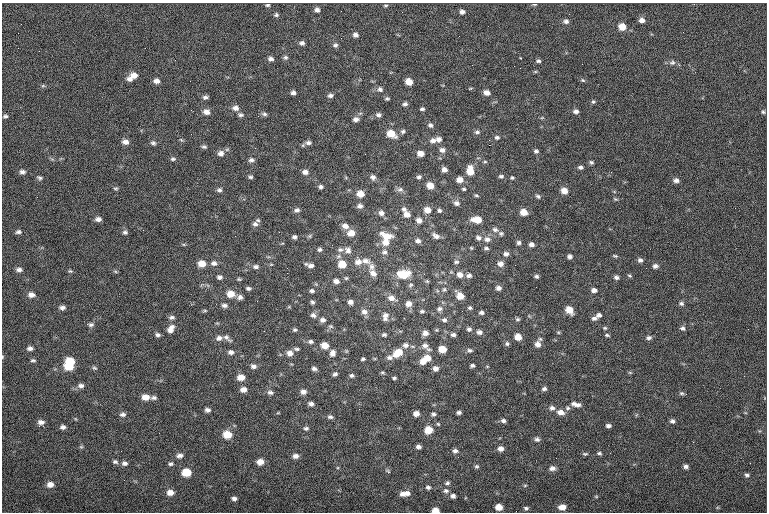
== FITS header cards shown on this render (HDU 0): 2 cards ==
NAXIS1  =                  765
NAXIS2  =                  510

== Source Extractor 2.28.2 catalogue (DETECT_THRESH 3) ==
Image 765 x 510 px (HDU 0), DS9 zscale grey, 1 PNG px = 1 image px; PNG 769 x 514 px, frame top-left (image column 1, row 510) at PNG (2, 3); no overlay
Background -0.544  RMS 8.1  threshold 24.2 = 3 sigma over >= 5 px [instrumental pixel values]
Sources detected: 312; all 312 listed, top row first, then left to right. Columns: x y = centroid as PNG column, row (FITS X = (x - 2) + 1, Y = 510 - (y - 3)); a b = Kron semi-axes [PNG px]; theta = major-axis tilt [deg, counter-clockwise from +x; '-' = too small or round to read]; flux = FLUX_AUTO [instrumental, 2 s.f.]
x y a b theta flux
534 4 6 3 0 570
267 5 5 3 - 830
386 5 6 3 1 680
317 10 6 5 - 1800
462 12 5 5 - 1900
276 15 5 5 - 970
642 20 6 5 - 2400
566 21 6 5 - 1500
622 27 6 6 - 6600
683 32 2 2 - 570
355 35 6 5 - 1900
302 43 6 5 - 1500
335 45 7 6 - 1300
145 48 3 2 - 400
39 51 2 2 - 1200
285 57 6 6 - 1100
520 58 3 2 - 470
271 59 7 5 -6 1700
538 61 5 4 - 1100
672 63 9 7 11 1700
520 68 2 2 - 220
134 75 9 7 7 3700
130 79 8 6 -26 2000
583 80 6 5 - 750
156 81 6 5 - 2300
409 82 6 5 - 5900
43 86 6 4 0 730
380 89 8 6 -42 1800
293 93 5 5 - 1600
487 93 6 5 - 3000
330 95 7 5 12 1500
205 97 7 5 7 1300
387 98 6 5 - 860
593 102 5 5 - 830
405 104 6 5 - 1400
235 108 8 7 - 2500
422 109 4 3 - 1000
191 110 3 2 - 490
576 111 6 5 - 1700
206 112 8 6 -17 2800
763 112 5 4 - 780
264 114 7 5 -12 1200
240 115 7 5 -17 1200
378 115 7 5 -11 1600
5 116 6 4 14 1000
356 119 7 6 - 2100
430 125 6 5 - 1500
403 131 6 5 - 1200
477 132 7 5 -7 1300
391 134 9 7 -29 8300
497 137 6 5 - 1200
439 139 8 7 - 2000
181 140 6 3 -20 620
433 141 8 7 - 2500
125 142 8 6 -2 2600
153 143 7 5 -17 1200
308 143 8 6 1 1800
489 145 2 2 - 3600
204 147 6 5 - 1000
442 150 7 6 - 2100
536 151 5 4 - 1200
221 153 8 7 - 2500
420 153 6 5 - 3800
173 159 6 5 - 1000
251 160 7 6 - 1500
485 162 5 3 - 630
591 162 5 4 - 1000
580 167 6 4 3 1300
444 170 5 5 - 2300
470 171 10 7 -89 7300
22 172 7 5 -4 1600
305 172 7 6 - 2300
501 176 7 5 -6 1100
250 177 6 4 -6 1000
373 177 7 6 - 2000
419 177 6 5 - 1100
40 178 7 4 -24 1000
512 178 5 4 - 790
460 180 7 6 - 3600
676 180 7 5 -3 1900
430 186 6 5 - 5900
321 187 5 5 - 1300
116 188 6 4 5 750
400 189 9 7 3 1700
464 189 5 3 - 730
219 190 7 5 19 1400
564 191 6 6 - 4900
360 194 7 6 - 5500
476 195 5 3 - 740
538 196 6 5 - 1100
615 199 6 4 -24 750
456 203 8 6 -21 1800
360 206 6 6 - 1800
404 209 7 6 - 1600
297 210 7 5 17 1600
427 210 7 6 - 4600
439 210 5 4 - 1100
524 212 6 5 - 5800
381 213 7 7 - 2300
407 214 7 6 - 3400
98 219 6 5 - 2000
419 220 7 6 - 2600
477 220 9 5 -5 7600
255 224 8 7 - 2200
345 226 7 6 - 3100
495 230 8 6 -21 1700
18 232 7 5 6 1400
125 232 6 6 - 1300
351 233 8 7 - 5000
501 233 7 6 - 1200
235 236 2 2 - 1200
387 236 13 7 -20 7600
436 236 10 6 -32 2400
294 237 5 4 - 1300
478 238 7 6 - 1800
487 239 9 7 -7 2500
418 241 7 6 - 1800
386 243 9 8 - 4700
519 243 5 5 - 1300
531 244 5 4 - 2100
471 248 5 4 - 500
486 248 6 4 -1 1100
319 249 5 5 - 1200
340 250 8 7 - 1600
348 250 9 7 -54 2600
384 252 8 7 - 1700
506 254 7 6 - 1800
570 256 5 4 - 1400
615 256 6 3 -14 780
357 257 3 3 - 1200
640 260 6 6 - 1600
365 261 13 7 -12 3300
358 262 9 7 6 3300
456 262 7 5 11 1100
214 263 8 6 12 2100
202 264 7 6 - 5800
342 264 8 7 - 8400
500 264 7 6 - 2600
310 265 9 4 -16 2400
515 265 2 2 - 1900
655 266 6 5 - 1800
256 267 7 5 0 1600
372 267 9 7 -87 2500
646 268 2 2 - 970
19 270 7 6 - 1800
70 271 6 5 - 740
115 271 6 4 -20 660
287 273 2 2 - 3700
373 273 11 8 -48 3200
403 274 13 8 4 13000
460 275 8 7 - 3300
469 275 6 5 - 1600
536 276 5 4 - 1100
629 276 6 4 -20 730
219 277 6 5 - 1500
616 277 6 5 - 1500
346 278 5 5 - 780
239 279 5 3 - 690
336 281 7 5 -7 2500
427 281 5 4 - 740
411 285 7 4 28 870
248 288 5 4 - 1100
498 288 6 5 - 1900
444 289 7 5 62 1200
594 290 6 5 - 2200
312 291 6 5 - 1200
231 294 8 7 - 5800
31 295 8 6 2 2600
460 296 7 6 - 6800
240 297 7 6 - 1700
391 298 11 7 -20 3400
257 301 2 2 - 280
312 302 5 4 - 1100
350 302 6 5 - 2000
681 303 7 5 -32 1200
408 304 7 6 - 3600
224 305 8 5 -7 1600
62 308 7 5 -1 1800
470 308 6 4 -20 930
439 309 8 7 - 1800
569 310 7 6 - 6500
205 311 7 3 8 650
422 311 6 5 - 1000
364 312 9 7 -7 2500
481 313 6 4 5 1400
313 315 8 7 - 1800
599 315 6 5 - 1700
385 316 11 7 80 2900
172 317 8 6 1 1500
594 318 7 5 17 1500
518 319 6 5 - 980
323 320 7 5 5 1900
444 320 6 6 - 1500
91 325 7 5 4 1400
331 326 6 5 - 890
605 328 5 4 - 710
682 328 6 6 - 1400
171 329 11 7 60 3700
469 329 6 6 - 1400
295 330 5 5 - 910
479 332 7 6 - 1900
558 332 5 3 - 610
425 333 7 6 - 2800
158 335 6 5 - 1400
384 335 6 5 - 1100
453 335 7 5 2 1400
607 335 5 3 - 830
518 337 6 6 - 5600
219 338 8 6 15 2300
227 338 13 5 -39 1900
649 338 7 5 5 1500
310 342 7 5 -4 1400
507 343 6 6 - 1100
538 344 7 7 - 3300
325 345 7 6 - 5700
405 345 8 7 - 2200
425 346 10 8 -42 2900
30 348 7 5 0 1700
297 349 7 4 -1 1100
442 349 6 5 - 8400
470 350 7 5 -7 1300
231 352 7 6 - 1800
290 353 8 6 -9 2900
333 353 8 7 - 2500
398 353 12 8 33 8500
2 357 5 3 - 460
389 357 8 6 -1 1800
427 358 9 7 1 5900
363 359 4 3 - 890
33 360 7 4 0 900
70 361 8 6 -8 11000
423 362 7 7 - 3200
253 366 7 6 - 1800
472 366 5 4 - 1100
69 367 8 6 -3 11000
94 368 7 5 -26 940
435 368 6 6 - 2400
314 369 6 5 - 1500
382 373 7 3 -8 700
630 373 6 3 -19 560
335 374 5 5 - 1300
352 375 6 5 - 1300
241 377 7 6 - 5200
394 378 4 3 - 840
81 386 8 6 0 2100
243 389 7 5 3 3000
544 389 6 5 - 1400
270 392 8 6 -6 1600
303 392 7 6 - 2500
682 393 6 4 -1 910
686 394 3 2 - 890
145 397 8 6 -6 4700
154 398 7 5 6 1400
311 404 6 5 - 1900
574 404 8 6 1 1800
578 405 8 5 30 1700
552 408 7 6 - 1800
568 408 7 5 -15 1200
208 410 5 4 - 1800
459 412 5 4 - 1400
560 412 9 6 -10 3400
416 413 5 5 - 3200
123 414 8 6 1 1700
433 414 6 5 - 1300
330 417 7 5 -4 1300
503 421 6 5 - 1500
672 421 6 5 - 1400
41 422 7 5 7 2100
438 424 5 5 - 680
39 426 3 2 - 490
608 426 5 4 - 1500
63 427 6 5 - 1600
306 428 7 5 -11 1300
428 430 7 6 - 9600
227 434 7 6 - 9700
537 439 7 6 - 1600
693 442 2 2 - 1600
81 447 5 5 - 730
418 447 5 4 - 1700
500 448 6 5 - 2700
455 451 7 6 - 1700
599 453 6 4 -17 940
585 454 8 4 4 830
180 455 8 6 6 2200
295 456 7 6 - 2200
458 457 2 2 - 230
115 462 7 5 -14 1200
260 462 6 6 - 4200
125 463 7 6 - 1900
171 464 7 5 13 1100
477 466 5 5 - 930
686 466 5 4 - 1600
552 468 8 6 -1 2200
388 471 7 4 -36 720
186 472 7 6 - 13000
747 475 6 5 - 1200
124 480 3 2 - 390
447 483 6 5 - 1100
50 484 7 6 - 3300
525 485 5 3 - 540
428 487 6 5 - 1200
446 491 7 6 - 1400
170 492 7 6 - 4000
407 493 8 7 - 2600
403 494 8 6 12 2500
453 496 5 5 - 1700
596 496 6 4 -1 530
234 498 5 4 - 1600
499 507 6 5 - 6200
562 507 8 6 2 4100
526 508 5 4 - 1100
435 510 6 4 -3 5400
At the frame edge (FLAGS 8, measured only in part): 2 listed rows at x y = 2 357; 435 510